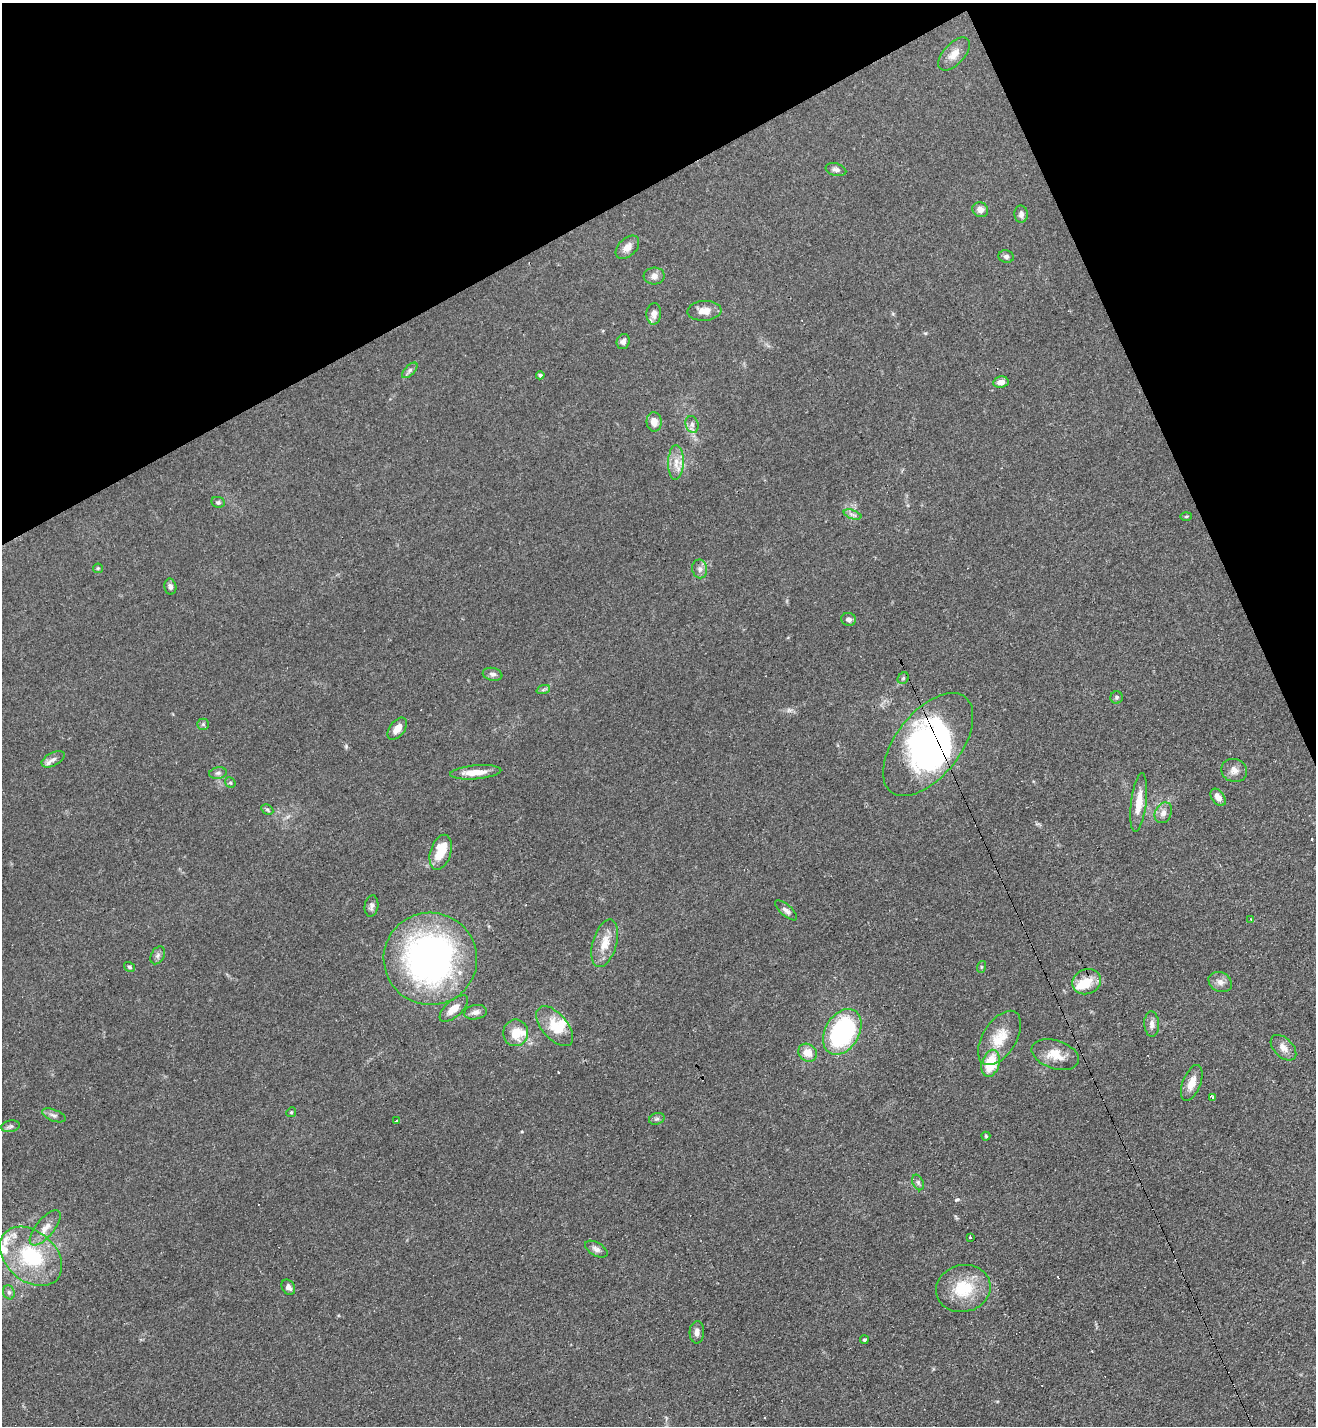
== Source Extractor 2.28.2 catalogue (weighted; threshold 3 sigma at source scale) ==
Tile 3 of 4 x 4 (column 3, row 1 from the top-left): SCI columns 2785-4098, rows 4283-5706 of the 5708 x 5718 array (HDU 1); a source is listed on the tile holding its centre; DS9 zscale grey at full resolution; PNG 1318 x 1428 px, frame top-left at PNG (2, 3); each listed source drawn as its Kron ellipse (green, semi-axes under 4 px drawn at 4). Shown black and unused: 21% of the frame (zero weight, under 3 of 4 exposures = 1% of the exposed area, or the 3 px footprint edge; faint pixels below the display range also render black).
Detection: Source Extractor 2.28.2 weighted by HDU 2 'WHT'; one run over the whole footprint, this tile lists its part. Background 0.063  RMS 0.0057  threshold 0.0258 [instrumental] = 3 sigma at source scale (4.5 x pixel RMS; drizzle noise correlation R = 1.50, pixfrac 1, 0.05/0.05 arcsec/px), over >= 5 px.
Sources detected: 92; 4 inside a brighter object's white glare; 4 cosmic-ray / hot-pixel residue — neither listed nor drawn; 5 inside a brighter listed object's ellipse — not listed separately; the other 79 listed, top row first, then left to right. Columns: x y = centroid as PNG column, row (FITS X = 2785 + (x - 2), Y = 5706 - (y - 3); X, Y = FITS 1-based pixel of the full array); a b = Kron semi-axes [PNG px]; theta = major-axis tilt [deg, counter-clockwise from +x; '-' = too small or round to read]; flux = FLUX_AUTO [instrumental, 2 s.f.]
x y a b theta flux
954 54 20 10 47 6
836 170 10 6 -14 1.9
980 210 8 7 - 3.4
1021 214 8 7 - 2.2
627 247 14 9 45 4.8
1006 256 8 6 -14 1.6
654 276 10 8 3 3.1
704 311 17 10 3 5.8
654 314 11 7 87 3.7
623 342 7 6 - 2
410 370 10 5 45 1.7
540 375 4 4 - 1.4
1001 382 8 5 10 3.9
654 422 10 7 -87 4.9
692 424 8 6 -74 2.2
676 462 17 8 88 5.7
218 502 7 5 -9 1.2
853 515 9 4 -19 1.5
1186 516 6 4 2 0.65
98 568 5 4 - 0.66
700 569 9 7 -80 2.5
170 587 8 6 -78 1.7
848 619 7 6 - 2.3
493 674 10 6 -11 2
903 678 6 5 - 0.88
543 690 7 4 19 1.2
1117 697 6 6 - 1.1
203 724 6 5 - 1.1
397 729 13 7 52 5.3
928 745 60 32 52 120
53 759 12 6 28 2.7
1234 770 13 11 -20 4.1
476 772 25 7 5 8.2
218 773 9 5 10 1.6
230 783 6 4 -51 0.86
1218 797 10 6 -53 4.1
1139 802 29 7 83 9.9
267 810 6 4 -30 1
1163 813 11 8 63 3.3
441 852 18 10 73 15
371 906 11 6 81 2
786 910 14 5 -41 2.2
1251 919 3 3 - 1.1
605 943 24 12 74 10
158 955 9 6 60 1.9
430 959 47 46 - 220
130 967 6 4 -33 0.97
981 967 6 4 72 0.69
1087 982 15 12 24 12
1220 982 12 9 -27 3.5
454 1008 17 8 42 6
476 1012 11 7 10 2.6
1152 1024 12 7 -87 3
555 1026 24 12 -49 11
842 1032 24 17 59 69
516 1033 13 12 - 11
1000 1038 30 16 58 15
1283 1048 15 9 -45 4.6
808 1053 10 8 -37 6.8
1055 1055 24 14 -18 10
991 1063 14 8 74 20
1192 1083 19 9 69 6.9
1212 1097 3 3 - 0.79
291 1112 5 4 - 0.78
54 1115 12 5 -21 2
657 1119 8 5 19 1.4
396 1121 3 3 - 2.1
10 1126 9 5 11 1.5
986 1136 4 4 - 0.77
918 1182 8 5 -64 1.3
45 1228 21 9 51 6.2
970 1237 3 3 - 1.1
596 1249 12 6 -30 2.4
31 1256 35 25 -41 43
288 1287 8 6 -56 2.2
963 1288 27 23 13 23
9 1292 7 5 -69 1.4
697 1332 11 7 87 2.8
864 1340 4 4 - 0.95
Overlapping masked pixels (flux is a lower limit): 1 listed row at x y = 928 745
Unlisted compact peaks at least as high as the median listed source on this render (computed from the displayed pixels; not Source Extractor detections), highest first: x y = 956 1200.